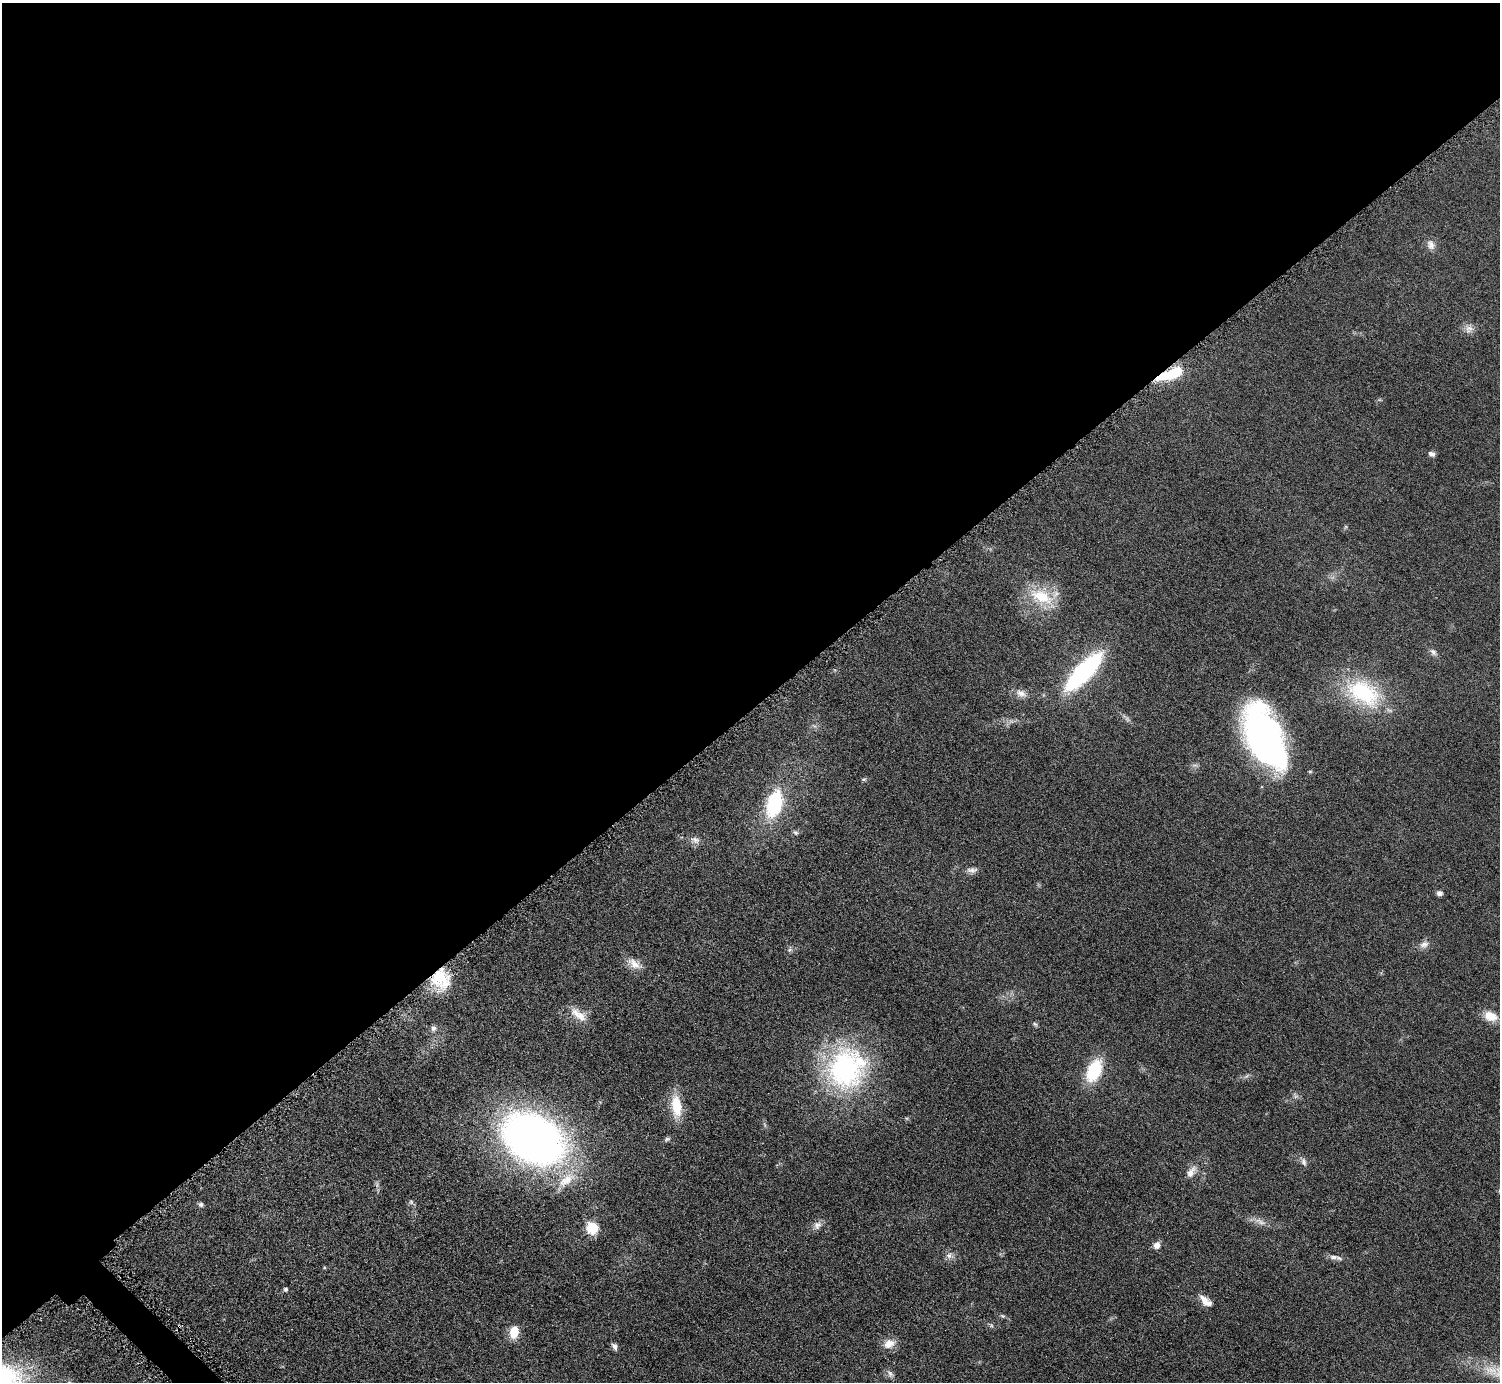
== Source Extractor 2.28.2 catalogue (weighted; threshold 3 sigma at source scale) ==
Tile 2 of 4 x 4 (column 2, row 1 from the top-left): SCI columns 1511-3008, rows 4317-5696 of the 6016 x 6014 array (HDU 1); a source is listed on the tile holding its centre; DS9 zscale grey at full resolution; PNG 1502 x 1384 px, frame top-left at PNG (2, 3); no overlay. Shown black and unused: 52% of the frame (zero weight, under 4 of 8 exposures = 1% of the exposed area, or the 3 px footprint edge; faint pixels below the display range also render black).
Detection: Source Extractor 2.28.2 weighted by HDU 2 'WHT'; one run over the whole footprint, this tile lists its part. Background 0.0609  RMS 0.0081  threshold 0.0331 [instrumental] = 3 sigma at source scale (4.09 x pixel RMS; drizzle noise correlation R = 1.36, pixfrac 0.8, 0.05/0.05 arcsec/px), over >= 5 px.
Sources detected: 53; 2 inside a brighter listed object's ellipse — not listed separately; the other 51 listed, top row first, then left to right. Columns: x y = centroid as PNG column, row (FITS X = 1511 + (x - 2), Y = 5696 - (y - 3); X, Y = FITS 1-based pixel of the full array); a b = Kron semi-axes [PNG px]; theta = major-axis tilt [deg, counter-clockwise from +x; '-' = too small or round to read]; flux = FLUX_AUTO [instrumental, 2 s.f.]
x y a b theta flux
1431 245 14 10 -67 4.7
1469 329 12 12 - 4.7
1171 374 27 9 21 33
1431 454 8 6 -18 2.5
1042 596 37 18 -23 28
1433 652 10 7 -54 2.7
1084 671 50 15 47 100
1021 693 15 10 -23 5.4
1363 693 51 31 -30 68
1126 718 17 4 -40 2.5
1265 738 64 31 -64 270
864 779 7 5 18 1.2
774 804 33 18 74 51
795 832 8 6 -25 1.6
695 840 15 9 -9 4.6
972 870 14 6 2 3.4
1439 893 7 6 - 2.4
1424 945 13 9 20 4.3
790 950 7 5 30 1.7
634 964 22 10 -31 8
439 977 28 22 82 29
576 1013 22 10 -47 9.6
1490 1016 17 11 -21 11
1035 1024 7 4 -44 1.3
433 1028 7 6 - 2.7
845 1069 56 48 85 130
1094 1070 29 16 66 33
1246 1076 9 3 45 1.3
1296 1096 6 6 - 1.8
676 1106 29 13 -84 20
533 1138 50 35 -31 520
667 1139 9 5 23 1.7
1304 1162 12 7 -72 2.8
1191 1172 20 9 55 6.2
566 1180 30 13 38 18
411 1202 6 6 - 1.5
201 1204 6 6 - 1.8
1261 1222 16 7 -25 5.2
817 1225 12 9 44 4.4
592 1227 6 6 - 64
1157 1245 7 7 - 5
949 1255 10 8 17 3.5
1333 1257 15 6 -8 3.7
285 1289 5 5 - 1.4
1205 1301 18 8 -42 6.8
1002 1316 7 5 -21 1.2
991 1325 6 4 -72 1.1
514 1332 11 8 82 15
889 1344 15 11 21 7.9
614 1346 8 5 -67 2.6
890 1374 10 7 -62 2.7
Overlapping masked pixels (flux is a lower limit): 2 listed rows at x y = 1171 374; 439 977